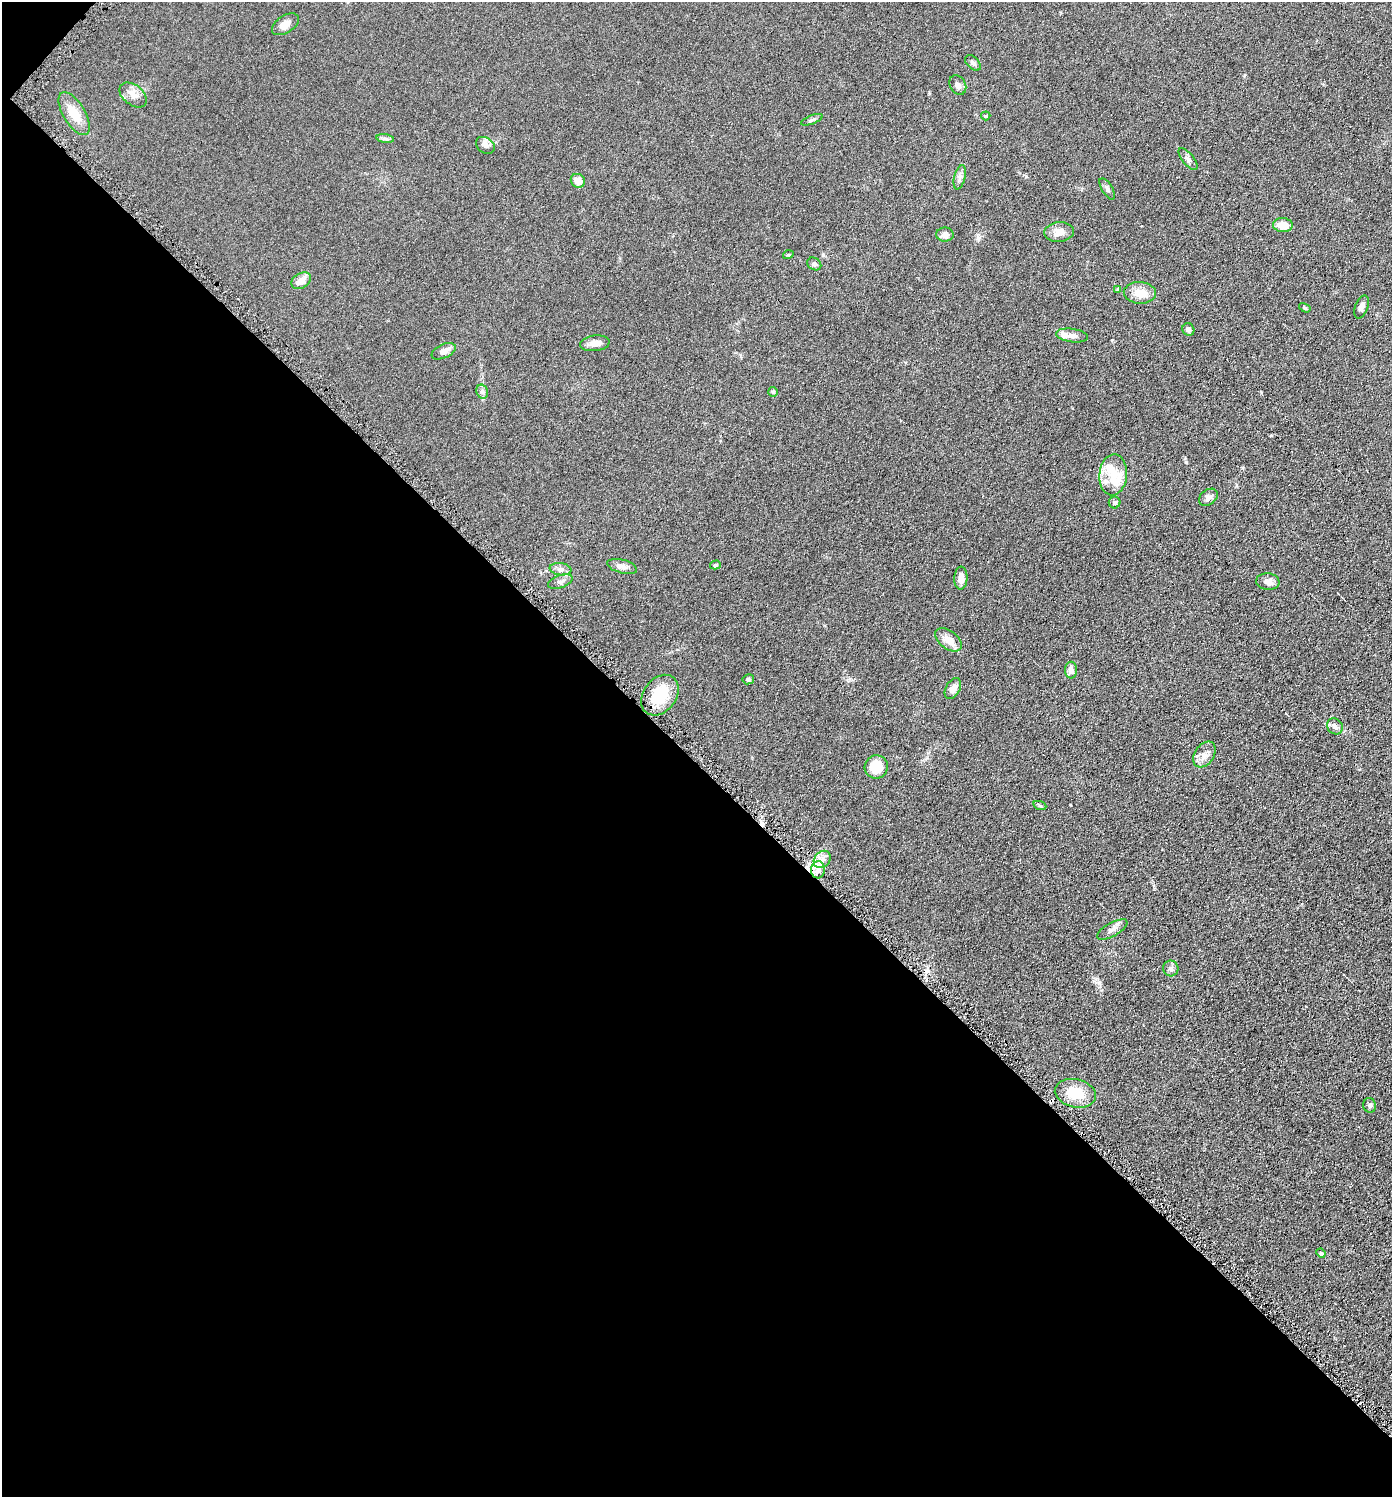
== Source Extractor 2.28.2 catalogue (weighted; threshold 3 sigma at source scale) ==
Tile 9 of 4 x 4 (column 1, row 3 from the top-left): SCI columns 151-1540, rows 1504-2998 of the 6001 x 5999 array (HDU 1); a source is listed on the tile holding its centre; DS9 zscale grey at full resolution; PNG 1394 x 1499 px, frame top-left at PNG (2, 2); each listed source drawn as its Kron ellipse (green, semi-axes under 4 px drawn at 4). Shown black and unused: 49% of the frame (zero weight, under 4 of 8 exposures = <1% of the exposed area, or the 3 px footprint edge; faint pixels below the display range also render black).
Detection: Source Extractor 2.28.2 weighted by HDU 2 'WHT'; one run over the whole footprint, this tile lists its part. Background 0.0905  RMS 0.0079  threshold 0.0324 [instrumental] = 3 sigma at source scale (4.09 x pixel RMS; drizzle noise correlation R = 1.36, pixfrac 0.8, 0.05/0.05 arcsec/px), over >= 5 px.
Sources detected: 61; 1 inside a brighter object's white glare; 1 cosmic-ray / hot-pixel residue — neither listed nor drawn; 5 inside a brighter listed object's ellipse — not listed separately; the other 54 listed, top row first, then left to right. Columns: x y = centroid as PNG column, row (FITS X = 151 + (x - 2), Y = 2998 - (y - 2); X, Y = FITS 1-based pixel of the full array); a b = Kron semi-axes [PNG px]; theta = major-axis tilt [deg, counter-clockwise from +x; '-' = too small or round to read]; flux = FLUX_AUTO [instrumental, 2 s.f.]
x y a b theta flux
285 24 15 8 33 5.7
973 63 9 5 -43 1.9
958 85 10 7 -59 2.7
133 95 16 10 -39 6
74 114 24 11 -59 13
986 116 5 4 - 0.87
812 120 11 3 21 1.5
385 139 9 4 -8 1.5
485 145 10 7 -35 3.3
1188 159 13 5 -51 2.7
960 177 12 5 76 2.8
578 181 7 6 - 6.7
1107 189 12 5 -59 2
1283 225 10 7 -5 9.3
1059 232 15 10 5 6
945 235 8 7 - 3.7
788 255 5 3 - 0.69
814 264 7 6 - 1.9
301 281 10 7 30 5.7
1118 289 4 3 - 1.3
1140 293 16 11 -4 9.3
1361 307 12 6 70 3
1305 308 6 4 -31 1
1188 329 6 6 - 2.4
1072 335 16 6 -8 4.1
595 343 15 8 7 5.2
444 351 13 7 25 4.8
482 392 7 5 -68 1.7
773 392 5 5 - 1
1113 475 20 13 85 13
1208 497 10 7 36 3.1
1115 502 6 6 - 1.6
715 565 5 4 - 1.2
622 566 15 6 -15 3.4
561 569 11 6 -8 2.8
961 578 11 6 86 5.1
560 582 13 6 19 2.7
1268 582 11 8 -6 4.2
948 640 15 9 -36 7.3
1071 670 8 6 90 4.2
748 679 6 5 - 1.8
953 689 11 7 61 4.9
660 695 22 16 53 27
1335 726 8 7 - 3.3
1204 755 14 9 57 5.1
876 767 12 11 - 16
1040 806 7 4 -20 1
822 859 9 7 47 4.7
818 870 8 7 - 4.8
1112 930 17 6 29 3.9
1171 969 8 7 - 2.3
1075 1093 21 14 -12 18
1370 1105 7 6 - 1.7
1321 1253 5 4 - 0.87
Unlisted compact peaks at least as high as the median listed source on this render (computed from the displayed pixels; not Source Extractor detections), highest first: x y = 1186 462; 1242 468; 1112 340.